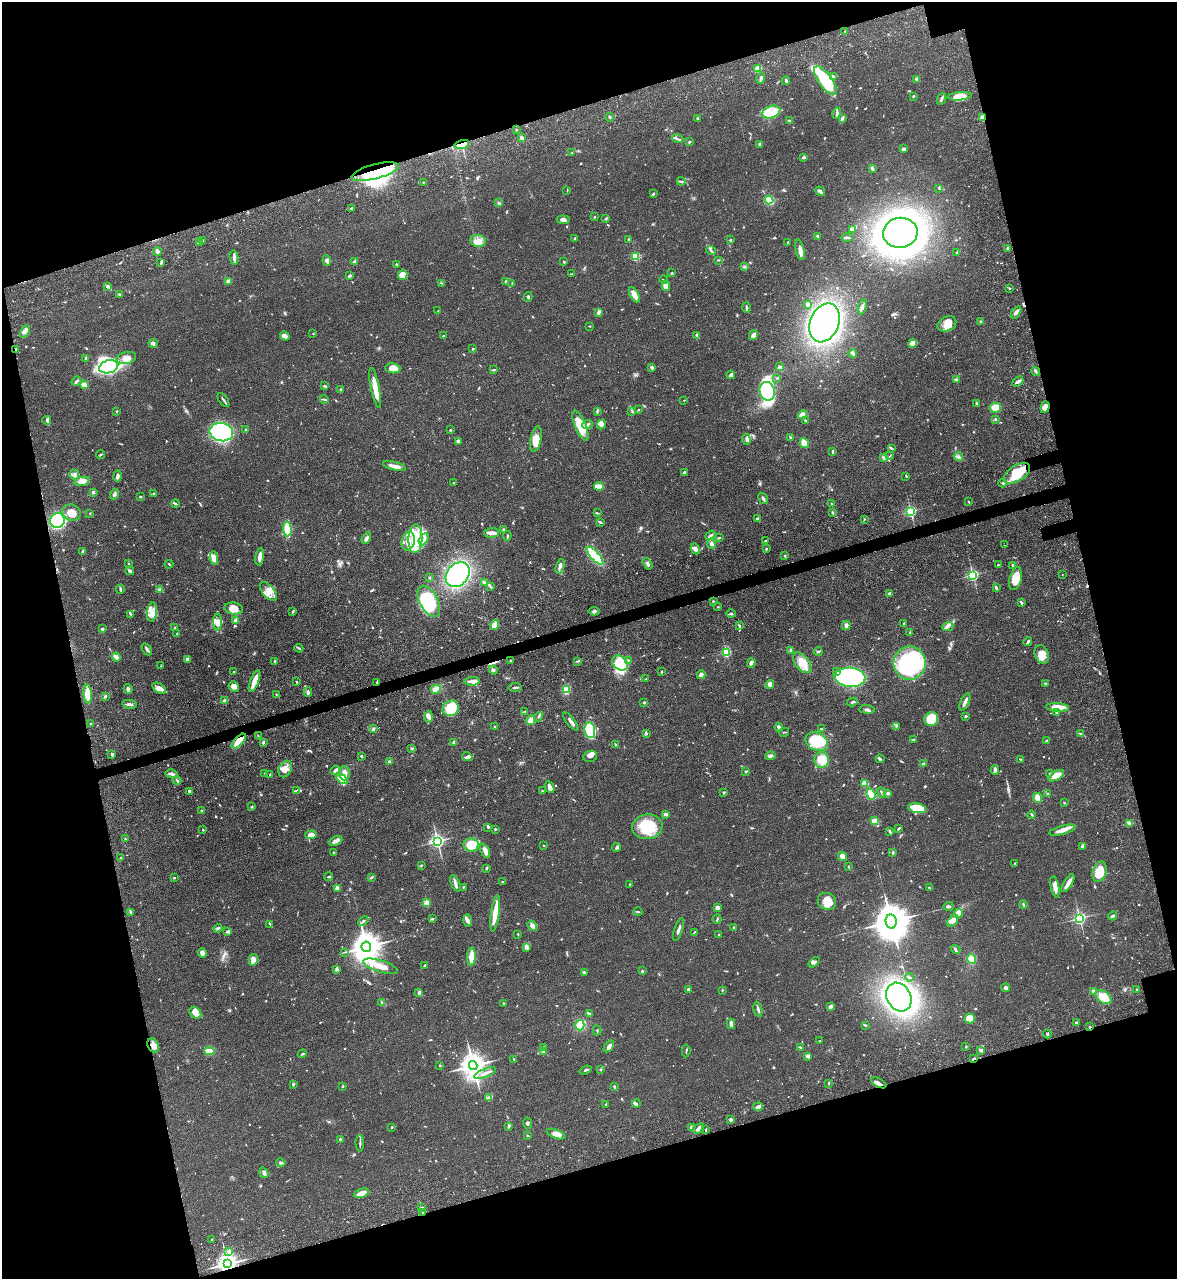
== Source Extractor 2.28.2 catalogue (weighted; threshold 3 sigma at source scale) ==
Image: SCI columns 432-5128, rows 176-5280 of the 5334 x 5453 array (HDU 1 of 3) = the unmasked area's bounding box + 8 px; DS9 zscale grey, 4 x 4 block average (1 PNG px = mean of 4 x 4 image px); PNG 1179 x 1281 px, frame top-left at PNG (2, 2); each listed source drawn as its Kron ellipse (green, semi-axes under 4 px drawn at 4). Shown black and unused: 33% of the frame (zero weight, under 3 of 4 exposures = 11% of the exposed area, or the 3 px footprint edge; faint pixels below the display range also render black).
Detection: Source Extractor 2.28.2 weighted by HDU 2 'WHT'. Background 0.0519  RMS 0.0042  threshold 0.0187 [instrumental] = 3 sigma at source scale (4.5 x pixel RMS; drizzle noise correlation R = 1.50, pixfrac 1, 0.05/0.05 arcsec/px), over >= 5 px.
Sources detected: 980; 6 too faint to see at this stretch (4 x 4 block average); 8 inside a brighter object's white glare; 5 cosmic-ray / hot-pixel residue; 2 long thin detections or spike segments (spike, bleed or trail) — neither listed nor drawn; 17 coinciding with a brighter row at this scale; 60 inside a brighter listed object's ellipse — not listed separately; of the other 882, all 500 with FLUX_AUTO >= 1.59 (the completeness limit of this list) listed and drawn (382 fainter detections not listed), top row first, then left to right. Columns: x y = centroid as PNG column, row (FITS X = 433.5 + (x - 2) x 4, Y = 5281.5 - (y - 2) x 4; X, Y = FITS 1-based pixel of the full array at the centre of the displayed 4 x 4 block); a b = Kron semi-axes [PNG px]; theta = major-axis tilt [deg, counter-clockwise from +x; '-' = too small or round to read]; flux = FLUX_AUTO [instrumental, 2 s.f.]
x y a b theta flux
845 31 2 2 - 1.7
758 69 3 2 - 35
833 77 4 2 - 5.1
761 78 6 2 76 5.8
917 79 4 3 - 5
786 81 4 2 - 3.7
825 81 17 6 -54 120
913 96 3 2 - 1.9
960 96 12 4 5 37
941 99 6 2 67 5
771 112 9 6 20 120
837 113 6 2 77 7.7
610 117 4 3 - 3.9
982 118 3 2 - 13
697 119 3 2 - 4.3
842 119 4 3 - 4.1
789 121 3 2 - 4.9
516 130 3 2 - 1.6
521 137 4 3 - 5.4
677 139 5 2 - 4.3
690 142 2 2 - 2.2
462 144 7 4 14 32
759 144 3 3 - 2.7
904 149 3 3 - 9.5
572 153 3 2 - 3
804 157 3 2 - 5.1
872 169 3 3 - 3.4
375 172 24 7 14 120
681 181 4 2 - 3.3
423 182 2 2 - 1.6
939 188 3 2 - 1.9
567 191 3 2 - 1.6
820 191 5 3 - 6.3
653 194 3 2 - 4.4
769 200 4 4 - 67
498 203 3 2 - 1.8
351 208 3 2 - 2.4
594 217 2 2 - 2.6
606 219 3 3 - 2.4
563 220 6 4 -6 8.5
852 229 4 2 - 3.9
900 233 17 15 8 1900
817 236 2 2 - 4.2
847 237 6 2 1 4.7
575 238 3 2 - 1.9
628 239 3 2 - 2.6
731 240 3 2 - 1.9
203 241 3 2 - 5
478 241 7 6 - 19
199 242 4 2 - 3.2
787 242 2 2 - 2.3
1008 248 3 2 - 7.2
800 250 10 3 -78 17
711 251 5 2 - 3.5
157 252 4 3 - 9
957 252 3 2 - 2.1
635 256 2 2 - 160
234 258 7 2 -80 9.5
718 260 3 2 - 1.8
327 261 5 4 - 6.9
355 261 4 3 - 5.6
161 262 4 2 - 4.9
564 262 2 2 - 2.5
396 264 2 2 - 3.4
745 267 2 2 - 2.2
672 273 3 2 - 2.8
571 274 3 2 - 1.6
350 275 3 2 - 5.7
403 275 5 4 - 44
664 280 4 2 - 2
229 281 4 3 - 13
506 281 3 2 - 2.4
441 283 3 2 - 1.8
512 283 2 2 - 1.7
107 286 3 2 - 3
666 286 5 3 - 30
1010 288 2 2 - 2.2
119 294 3 2 - 2.6
634 295 8 3 -60 23
528 297 5 2 - 3.5
808 304 3 2 - 9.7
862 307 7 3 75 6.2
746 308 5 2 - 3.4
438 311 3 2 - 2.2
598 312 4 3 - 6.4
1016 312 7 3 56 8.8
981 322 3 3 - 3.3
824 323 20 14 67 930
947 324 10 7 26 34
590 326 2 2 - 1.8
25 331 7 3 62 8.9
313 334 2 2 - 2.5
697 335 4 2 - 7.9
753 335 5 3 - 15
285 336 5 4 - 11
443 336 2 2 - 2.6
153 343 5 3 - 5.5
912 343 5 3 - 19
473 348 2 2 - 2.8
16 349 3 2 - 9.5
853 353 4 3 - 5.4
85 358 3 2 - 2.7
126 358 10 6 10 24
109 367 10 6 16 560
780 367 4 3 - 6.2
393 368 7 5 -8 26
652 368 4 3 - 4.6
494 370 4 2 - 3.5
1036 372 5 2 - 3.2
731 375 4 3 - 8.8
777 378 2 2 - 2
956 380 3 3 - 3.6
76 381 5 2 - 5.6
1018 382 6 3 41 6.7
84 385 3 2 - 21
325 386 3 2 - 2.6
375 388 20 3 -79 46
341 389 3 2 - 2.3
767 391 9 7 -74 280
324 399 4 2 - 2.5
224 400 8 2 -55 3.9
684 400 2 2 - 1.7
977 403 2 2 - 3.7
1045 407 6 4 71 13
995 408 6 5 - 34
638 410 2 2 - 2.8
117 411 2 2 - 1.9
597 411 3 2 - 3.6
632 411 3 2 - 2.3
802 415 4 3 - 17
996 419 3 2 - 2.5
47 420 4 3 - 4.1
805 420 2 2 - 1.8
587 424 5 2 - 5.1
602 424 5 3 - 6.8
580 425 16 5 -67 58
246 430 2 2 - 2.7
450 430 2 2 - 2.5
221 432 12 9 -12 720
791 438 3 2 - 2.3
536 439 13 5 79 31
746 439 5 3 - 7.9
458 441 3 2 - 11
804 443 5 2 - 53
892 448 3 2 - 2.6
832 452 4 2 - 4
101 454 4 2 - 2.6
890 456 4 2 - 1.6
883 457 3 2 - 3.1
958 457 5 3 - 5.3
394 466 11 3 -14 16
684 472 3 2 - 4.5
1017 473 14 8 33 93
74 475 5 5 - 7.3
117 476 5 3 - 7.9
906 476 2 2 - 2
82 481 8 4 13 20
454 483 3 2 - 2.4
1002 483 4 2 - 3.7
599 486 5 2 - 36
93 492 2 2 - 8.7
114 494 5 3 - 5.5
154 494 3 2 - 2.5
140 497 3 2 - 2.3
763 498 6 3 -59 5.8
968 502 3 2 - 2
175 503 4 2 - 3
831 504 2 2 - 1.9
910 511 2 2 - 410
72 513 9 8 - 30
90 513 2 2 - 1.9
597 513 4 2 - 2.5
833 513 4 2 - 2.9
757 518 2 2 - 5.7
864 519 3 2 - 1.8
57 521 7 7 - 230
600 522 3 2 - 3.2
287 529 7 3 -87 120
503 530 3 2 - 2.7
491 533 7 5 1 12
710 535 5 3 - 5
507 536 5 2 - 2.8
366 538 6 3 59 12
719 538 3 2 - 1.8
415 539 14 7 87 91
424 539 6 3 61 8.2
408 541 9 6 77 25
765 541 3 2 - 4.6
711 544 5 3 - 7.1
1004 545 2 2 - 6.5
695 549 5 4 - 8
766 549 3 2 - 3.2
83 551 4 2 - 5.8
595 556 11 4 -48 200
785 556 3 2 - 1.9
260 557 9 3 79 14
214 558 6 4 -81 17
129 564 3 2 - 1.6
169 564 4 2 - 2.4
648 564 6 3 -59 6.3
998 565 2 2 - 2.7
1012 565 3 2 - 2.3
560 566 7 3 74 8.9
130 571 4 3 - 6.2
1062 574 2 2 - 1.6
458 575 14 10 49 390
973 575 2 2 - 420
430 577 3 2 - 1.8
1016 579 12 6 74 39
484 582 3 3 - 3.1
490 587 3 2 - 2.2
996 588 4 2 - 3.9
120 589 4 2 - 2.9
160 589 3 3 - 3.8
268 591 11 6 -49 23
889 593 3 3 - 4.6
429 601 17 9 -63 130
713 601 2 2 - 4.1
1021 602 4 2 - 4.3
717 607 2 2 - 1.9
234 609 9 6 -8 25
594 611 5 3 - 4.5
152 612 10 5 83 17
293 612 4 2 - 2.9
131 614 4 2 - 2.4
731 614 4 2 - 3.6
235 621 3 3 - 3.4
218 622 8 4 89 16
904 623 2 2 - 1.6
495 625 5 4 - 24
846 625 5 3 - 8.3
739 626 3 2 - 4
948 626 6 3 24 6.8
175 628 2 2 - 3.5
102 629 3 2 - 4.6
910 633 3 2 - 1.7
177 634 2 2 - 2.1
1028 641 4 2 - 3.4
299 648 4 2 - 2.2
147 649 7 3 -56 6.9
791 650 3 3 - 5.4
726 652 2 2 - 230
818 652 4 2 - 3.2
1042 654 9 7 -68 26
116 657 4 3 - 13
187 659 3 3 - 9.2
628 660 2 2 - 2.4
274 661 4 2 - 3.5
510 661 3 2 - 3.1
578 661 3 2 - 2.8
620 663 9 6 -37 100
751 663 5 3 - 8.2
802 663 12 7 -52 38
909 663 16 16 - 280
161 666 2 2 - 1.7
493 670 5 3 - 5.7
837 671 4 2 - 4.2
233 672 2 2 - 4
662 672 2 2 - 2.3
701 675 4 3 - 13
850 677 15 9 -4 870
646 679 2 2 - 1.9
254 681 11 3 68 30
472 681 8 3 5 14
296 682 3 2 - 2.2
377 683 2 2 - 2.4
1046 684 3 3 - 3.2
770 685 4 3 - 9
234 687 5 5 - 12
159 688 7 4 -35 17
515 688 6 2 7 5.7
128 689 5 3 - 6.6
436 689 5 3 - 16
566 689 4 3 - 94
308 692 5 3 - 4.6
88 694 9 4 -86 32
276 694 3 2 - 1.9
105 696 3 2 - 4.9
225 700 4 3 - 4.9
852 702 5 2 - 4.7
965 702 9 2 65 14
644 703 3 2 - 2.7
130 704 7 3 -7 8.4
1057 707 11 4 -4 30
451 708 8 7 - 66
867 709 8 4 -4 7
524 712 3 2 - 2.8
1056 713 3 2 - 3.4
538 716 5 2 - 3.9
965 716 3 2 - 2.9
429 717 6 4 89 11
931 719 7 6 - 59
531 720 5 4 - 21
571 722 11 3 -52 10
91 723 2 2 - 2
896 726 3 2 - 2.2
494 727 2 2 - 2.5
779 727 5 2 - 9.7
821 728 3 2 - 2.6
373 729 4 2 - 3.8
590 730 8 5 -83 140
784 732 5 2 - 2
647 734 2 2 - 2.1
1081 734 4 2 - 3
258 736 4 2 - 1.7
913 740 3 2 - 3.3
1047 740 3 2 - 3.3
239 741 9 4 47 44
263 742 3 2 - 4
454 742 2 2 - 13
817 742 12 8 -26 120
615 744 3 2 - 2.2
411 748 3 2 - 2.7
112 754 3 2 - 7.4
362 756 3 2 - 3.2
590 756 7 5 9 11
770 756 5 3 - 6.7
467 757 5 4 - 6.4
880 759 4 3 - 4
1021 759 3 2 - 3.4
822 760 8 7 - 34
389 762 2 2 - 6.6
923 764 4 2 - 3.1
285 769 8 6 64 21
335 770 5 2 - 8.5
995 770 5 3 - 5.3
746 772 3 2 - 3
265 773 2 2 - 2
344 773 7 5 90 17
171 774 6 3 -16 6.6
1050 774 3 2 - 2.9
270 775 3 2 - 3.6
1056 776 8 4 31 31
342 779 6 4 -35 52
177 780 4 2 - 2.8
865 784 4 3 - 25
550 787 6 3 -68 11
296 790 4 2 - 2.5
189 791 3 2 - 6.7
542 791 2 2 - 1.7
724 792 3 2 - 3.1
882 793 5 2 - 4.5
888 793 3 2 - 4.4
1047 793 3 2 - 1.9
871 794 6 3 -68 38
1038 798 5 4 - 18
1064 803 2 2 - 1.8
252 807 2 2 - 4.2
917 808 9 5 -10 65
202 811 2 2 - 3.4
665 814 3 2 - 8.4
1032 815 4 2 - 2.5
875 821 4 3 - 24
1129 823 4 2 - 4.6
488 827 3 3 - 2.6
647 827 15 12 7 87
899 828 2 2 - 4.5
495 829 2 2 - 2.8
203 830 3 2 - 1.7
1062 830 14 4 16 18
890 831 4 2 - 3.8
311 835 6 3 3 25
125 839 2 2 - 2.2
336 841 7 3 25 12
437 841 2 2 - 800
471 845 8 6 -1 63
544 845 2 2 - 2.1
1083 846 3 2 - 11
617 847 5 2 - 5.3
485 851 8 4 -64 13
334 852 2 2 - 2.6
893 853 2 2 - 3.8
843 857 5 4 - 17
121 858 3 2 - 2.1
1015 864 3 2 - 1.8
421 865 3 2 - 1.6
849 867 3 2 - 1.9
486 868 3 2 - 2
1100 872 10 6 74 66
329 877 4 3 - 3.8
371 877 3 2 - 2.4
174 878 3 2 - 2.2
502 882 3 2 - 1.9
455 883 9 3 -66 8.6
1068 883 10 2 59 19
630 884 2 2 - 1.9
463 887 3 2 - 1.7
1055 887 11 3 -79 15
337 888 2 2 - 40
929 888 2 2 - 1.6
827 901 9 8 - 28
426 903 2 2 - 88
1023 904 4 2 - 3
948 906 5 3 - 4.9
717 907 3 3 - 11
130 912 2 2 - 4.3
638 912 5 2 - 2.5
495 913 18 4 82 34
958 913 4 3 - 22
1113 916 4 3 - 4.3
1079 918 2 2 - 620
433 919 3 2 - 2.3
717 919 5 2 - 3
468 920 6 4 -87 9.2
363 921 6 2 43 3.9
891 921 7 5 -80 9700
953 921 7 4 51 14
270 924 3 2 - 2.8
532 926 5 3 - 11
218 928 4 2 - 4.4
734 928 3 2 - 4.9
679 929 12 2 72 8
228 931 4 3 - 3.6
694 932 4 2 - 1.7
518 934 2 2 - 2.3
719 934 2 2 - 5.5
366 947 5 5 - 5100
527 948 4 2 - 4.3
956 950 5 2 - 3.2
345 952 3 2 - 1.7
202 953 5 3 - 10
471 957 9 4 88 35
971 959 5 4 - 30
253 960 6 3 78 26
814 962 6 3 37 5.1
425 965 3 2 - 3.2
380 966 18 5 -17 35
337 969 3 3 - 4
642 971 3 2 - 4.2
584 972 3 2 - 2.8
909 977 4 2 - 2.6
1006 988 4 3 - 5
689 989 2 2 - 7.9
1136 989 2 2 - 1.6
722 990 2 2 - 2.9
1094 991 4 3 - 6.4
419 993 3 3 - 9
899 997 15 12 -60 860
1103 997 9 5 -37 53
381 1002 2 2 - 1.8
503 1003 2 2 - 6.7
831 1006 4 2 - 7.3
758 1009 8 2 -77 6.3
195 1013 6 5 - 22
589 1014 3 2 - 3.2
970 1018 5 5 - 45
1076 1023 2 2 - 8.7
731 1024 5 3 - 9.2
580 1025 5 4 - 52
865 1025 3 2 - 2.2
1090 1027 2 2 - 2.2
597 1030 5 2 - 2.1
1047 1034 4 2 - 3.3
819 1041 2 2 - 1.9
153 1045 8 5 -65 14
609 1046 6 4 55 12
966 1046 2 2 - 2.4
543 1047 2 2 - 2.5
800 1047 4 2 - 2.4
981 1050 4 2 - 9.1
209 1051 5 2 - 40
543 1051 3 2 - 2.6
686 1051 6 2 84 3.1
302 1054 4 2 - 3.3
808 1056 3 2 - 13
514 1059 3 2 - 2.4
974 1059 3 3 - 4.2
440 1065 2 2 - 1.8
473 1066 4 4 - 3400
600 1069 2 2 - 2.5
586 1070 6 2 20 4
485 1073 11 2 22 9.2
829 1083 2 2 - 2
879 1083 8 2 -28 8.7
293 1085 4 2 - 2.2
343 1086 3 2 - 2.7
614 1086 3 2 - 3.6
489 1098 2 2 - 2
636 1103 4 2 - 3.8
606 1104 3 2 - 1.7
758 1107 5 3 - 8.5
731 1120 3 3 - 6.3
528 1123 6 2 -81 4.1
509 1126 3 2 - 5.8
392 1127 2 2 - 3.3
692 1128 3 2 - 11
698 1128 6 2 37 11
706 1130 2 2 - 4.2
556 1134 10 4 -21 17
527 1136 2 2 - 2.6
340 1139 2 2 - 5.2
360 1143 8 2 -90 5
281 1163 5 3 - 5.1
264 1173 5 3 - 5.9
361 1193 8 3 22 25
422 1208 3 2 - 1.9
423 1212 2 2 - 5.2
212 1239 2 2 - 1.7
228 1251 3 3 - 4
228 1264 3 3 - 2200
Overlapping masked pixels (flux is a lower limit): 11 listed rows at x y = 982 118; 462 144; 375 172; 16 349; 1045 407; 377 683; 239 741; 1090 1027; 974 1059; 423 1212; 228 1264
Diffuse or blended objects may show on this block-average render without a row.